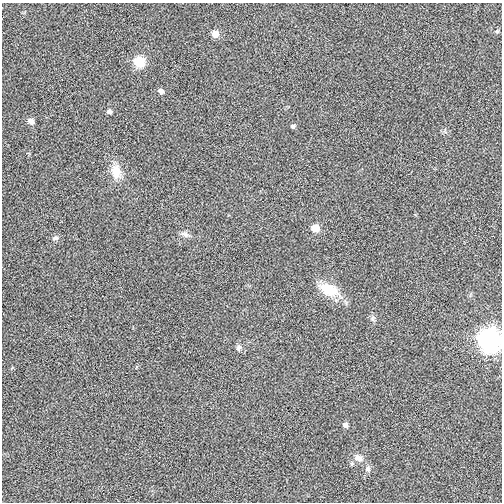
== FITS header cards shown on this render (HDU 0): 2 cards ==
NAXIS1  =                  500
NAXIS2  =                  500

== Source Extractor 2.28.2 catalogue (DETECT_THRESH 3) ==
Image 500 x 500 px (HDU 0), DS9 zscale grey, 1 PNG px = 1 image px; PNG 504 x 504 px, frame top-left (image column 1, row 500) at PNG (2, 3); no overlay
Background -3.30e-04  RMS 0.094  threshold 0.283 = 3 sigma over >= 5 px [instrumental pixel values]
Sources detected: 17; all 17 listed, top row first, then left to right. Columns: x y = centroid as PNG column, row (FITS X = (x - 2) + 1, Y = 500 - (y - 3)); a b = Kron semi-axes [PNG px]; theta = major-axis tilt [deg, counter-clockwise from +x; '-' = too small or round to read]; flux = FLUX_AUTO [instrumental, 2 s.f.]
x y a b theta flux
497 31 5 5 - 9.2
215 34 6 6 - 58
139 62 7 6 - 260
161 91 7 5 -22 26
109 111 5 5 - 18
31 121 6 5 - 35
293 126 6 6 - 12
116 171 19 13 -78 100
315 228 7 6 - 88
185 234 12 7 -21 26
55 238 9 5 0 17
329 290 25 14 -26 160
490 340 10 9 - 3400
238 347 9 6 76 19
345 424 6 5 - 22
358 458 12 8 -30 40
368 469 8 7 - 21
At the frame edge (FLAGS 8, measured only in part): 1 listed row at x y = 490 340